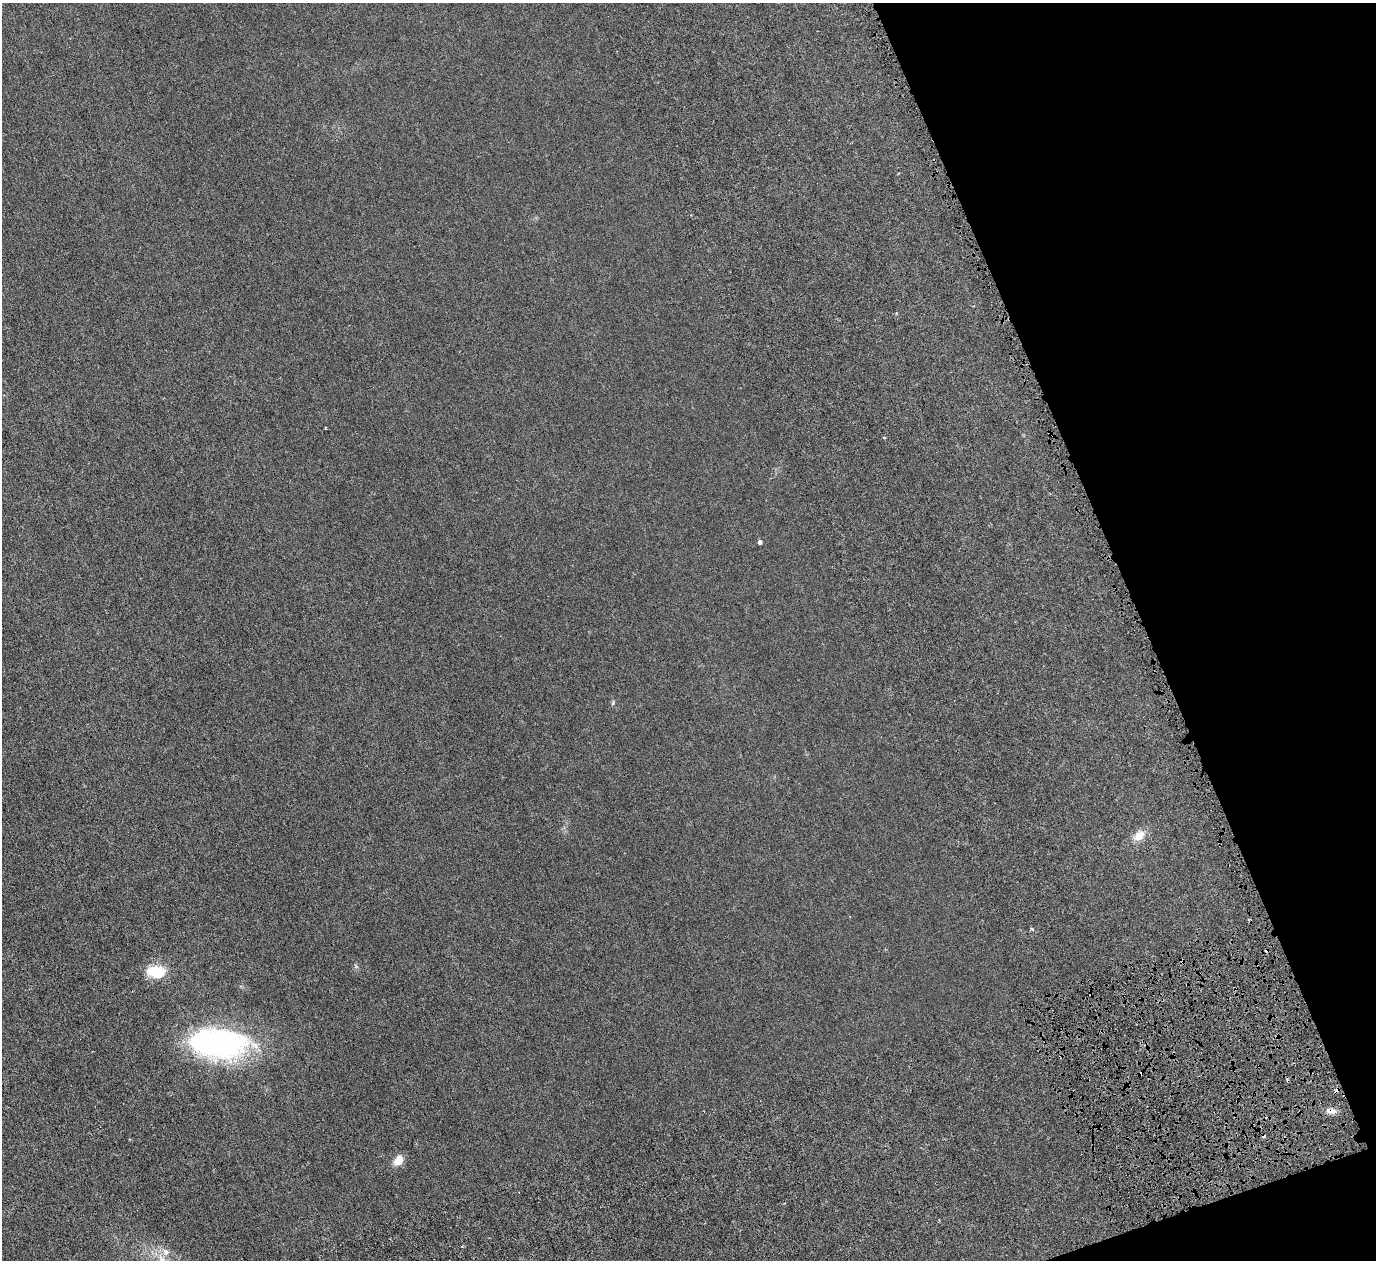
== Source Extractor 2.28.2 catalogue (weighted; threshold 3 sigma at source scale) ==
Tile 12 of 4 x 4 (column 4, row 3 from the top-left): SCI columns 4440-5813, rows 1740-2997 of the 6128 x 6110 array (HDU 1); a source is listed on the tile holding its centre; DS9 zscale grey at full resolution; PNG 1378 x 1262 px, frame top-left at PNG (2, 3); no overlay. Shown black and unused: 18% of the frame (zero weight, under 4 of 8 exposures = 20% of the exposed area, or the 3 px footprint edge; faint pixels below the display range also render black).
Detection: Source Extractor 2.28.2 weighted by HDU 2 'WHT'; one run over the whole footprint, this tile lists its part. Background 0.00281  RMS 0.0015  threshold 0.00606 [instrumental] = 3 sigma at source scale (4.09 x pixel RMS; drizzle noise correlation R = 1.36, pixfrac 0.8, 0.05/0.05 arcsec/px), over >= 5 px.
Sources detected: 14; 5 cosmic-ray / hot-pixel residue — not listed; the other 9 listed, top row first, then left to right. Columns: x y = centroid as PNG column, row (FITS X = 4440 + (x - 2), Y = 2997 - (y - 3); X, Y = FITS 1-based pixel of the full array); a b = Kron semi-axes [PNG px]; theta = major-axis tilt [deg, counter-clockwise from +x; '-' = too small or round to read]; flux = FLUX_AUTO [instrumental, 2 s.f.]
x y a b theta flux
760 542 4 4 - 0.4
613 703 6 4 71 0.17
1139 836 14 9 38 1.5
1032 928 5 3 - 0.19
156 972 19 13 -9 4
219 1043 58 29 -5 30
1333 1111 13 6 -12 0.68
398 1160 12 8 63 1.5
165 1252 9 8 - 0.72
Overlapping masked pixels (flux is a lower limit): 1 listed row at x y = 1333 1111